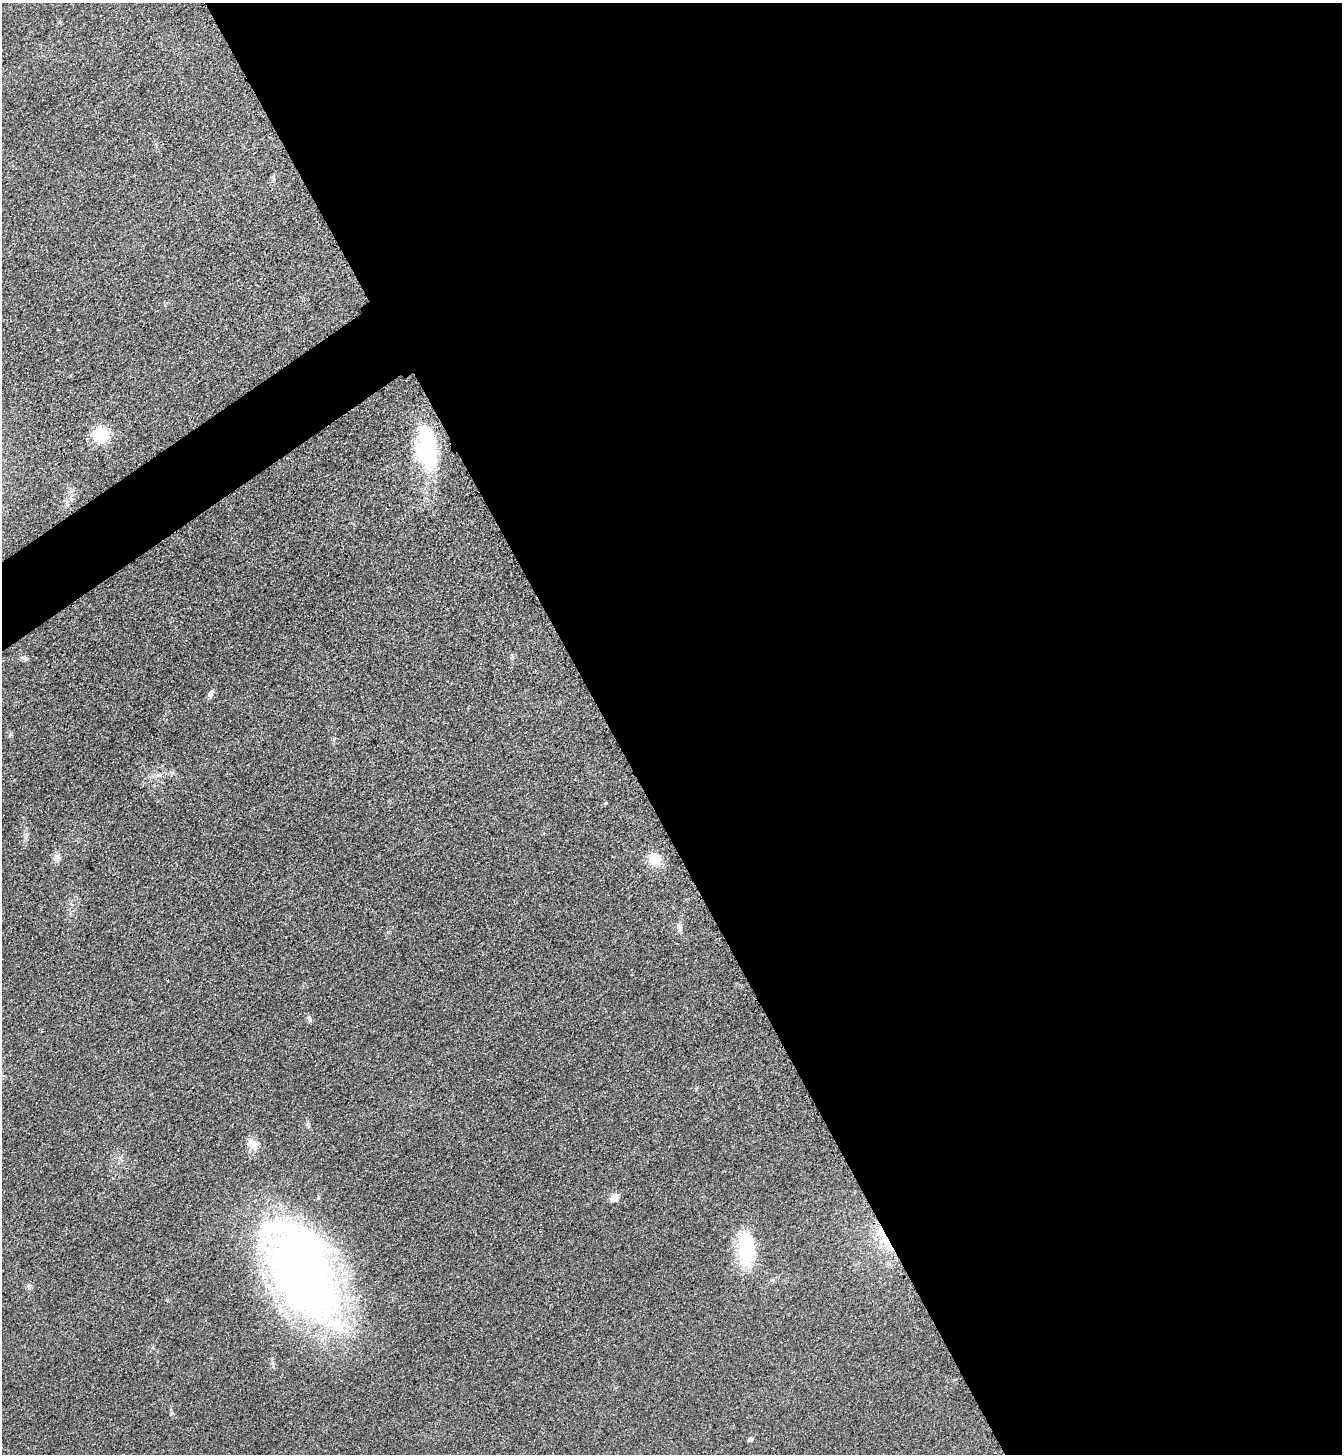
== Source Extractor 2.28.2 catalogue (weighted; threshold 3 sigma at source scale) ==
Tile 8 of 4 x 4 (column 4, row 2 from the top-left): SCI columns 4203-5542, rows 2935-4386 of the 5861 x 5869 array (HDU 1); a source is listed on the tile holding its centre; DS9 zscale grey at full resolution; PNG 1344 x 1456 px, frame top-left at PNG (2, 3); no overlay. Shown black and unused: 57% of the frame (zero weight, under 3 of 4 exposures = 3% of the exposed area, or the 3 px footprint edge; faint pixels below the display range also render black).
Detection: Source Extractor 2.28.2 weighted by HDU 2 'WHT'; one run over the whole footprint, this tile lists its part. Background 0.0774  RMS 0.0093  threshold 0.042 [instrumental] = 3 sigma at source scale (4.5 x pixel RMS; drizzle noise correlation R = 1.50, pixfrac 1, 0.05/0.05 arcsec/px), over >= 5 px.
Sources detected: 19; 2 inside a brighter object's white glare — not listed; the other 17 listed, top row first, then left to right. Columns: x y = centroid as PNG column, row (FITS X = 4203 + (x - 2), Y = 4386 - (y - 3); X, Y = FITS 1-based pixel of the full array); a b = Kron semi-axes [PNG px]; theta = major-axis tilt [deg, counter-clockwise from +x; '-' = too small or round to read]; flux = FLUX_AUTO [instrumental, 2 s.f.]
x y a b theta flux
100 434 13 12 - 41
428 452 45 25 -86 75
24 658 10 5 -15 2.9
512 658 7 4 71 1.5
211 694 12 6 71 3.5
57 857 11 6 75 3.8
655 860 20 14 -68 14
679 926 9 6 -76 3
309 1019 8 6 -67 2.6
253 1144 16 11 -19 8.4
615 1197 5 5 - 20
885 1239 38 6 -60 19
747 1254 34 23 81 46
303 1272 98 52 -66 740
30 1286 8 6 -35 2.3
172 1413 5 5 - 1.4
750 1439 5 4 - 2.9
Overlapping masked pixels (flux is a lower limit): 1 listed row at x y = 885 1239
Unlisted compact peaks at least as high as the median listed source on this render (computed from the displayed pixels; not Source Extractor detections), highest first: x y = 606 803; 308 1124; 10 734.